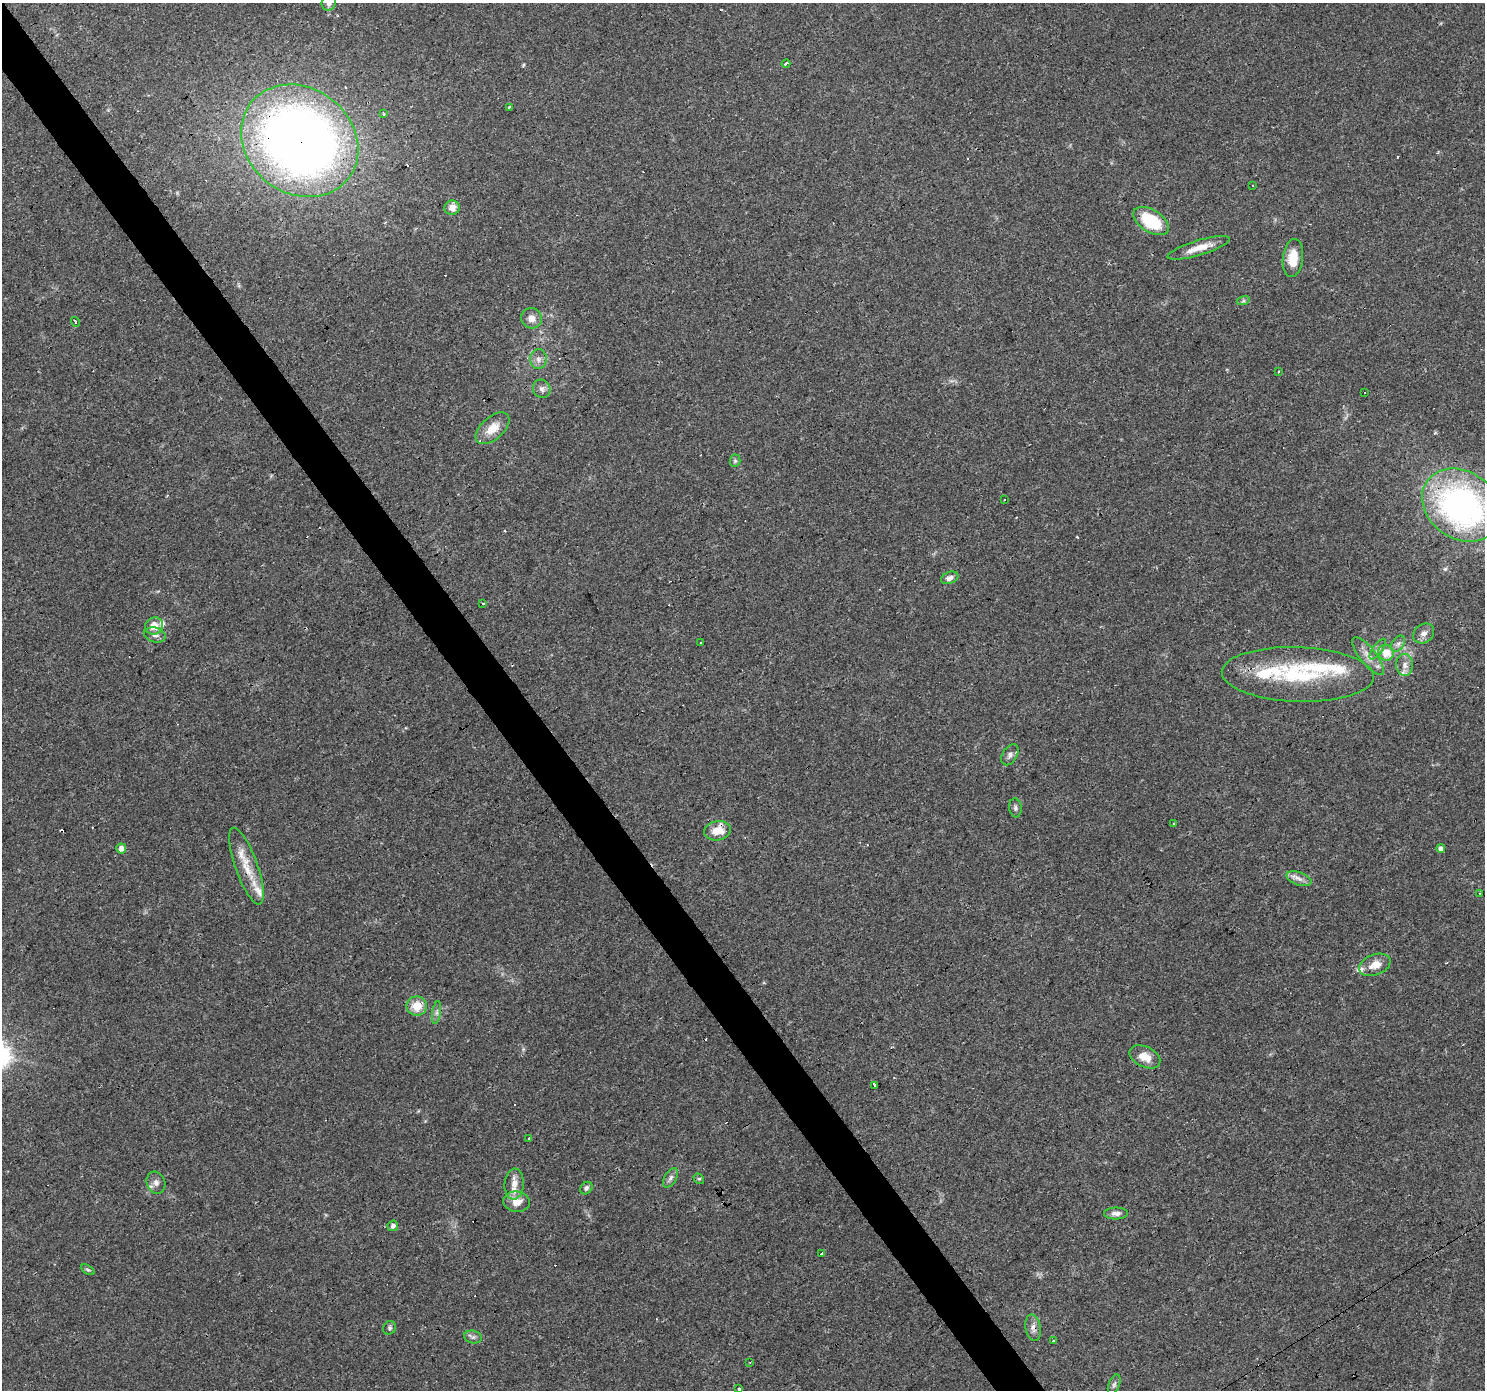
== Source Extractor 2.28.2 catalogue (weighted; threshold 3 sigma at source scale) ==
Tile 11 of 4 x 4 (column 3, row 3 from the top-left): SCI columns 2967-4449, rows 1574-2961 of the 5932 x 5858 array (HDU 1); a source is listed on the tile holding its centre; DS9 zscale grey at full resolution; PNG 1487 x 1392 px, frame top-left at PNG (2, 3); each listed source drawn as its Kron ellipse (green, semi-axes under 4 px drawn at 4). Shown black and unused: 3% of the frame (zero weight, under 3 of 4 exposures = <1% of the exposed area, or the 3 px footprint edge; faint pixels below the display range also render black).
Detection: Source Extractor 2.28.2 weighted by HDU 2 'WHT'; one run over the whole footprint, this tile lists its part. Background 0.0288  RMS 0.0033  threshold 0.0149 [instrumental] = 3 sigma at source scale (4.5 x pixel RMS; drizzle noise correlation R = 1.50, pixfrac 1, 0.0396/0.0396 arcsec/px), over >= 5 px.
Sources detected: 89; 1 inside a brighter object's white glare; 16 cosmic-ray / hot-pixel residue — neither listed nor drawn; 7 inside a brighter listed object's ellipse — not listed separately; the other 65 listed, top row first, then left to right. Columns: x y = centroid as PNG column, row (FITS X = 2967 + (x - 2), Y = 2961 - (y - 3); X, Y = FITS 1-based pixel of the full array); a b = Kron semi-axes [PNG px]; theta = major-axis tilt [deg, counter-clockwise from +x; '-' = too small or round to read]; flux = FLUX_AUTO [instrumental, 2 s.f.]
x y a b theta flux
329 3 8 7 - 1.1
786 64 4 3 - 1
509 107 3 3 - 1.4
384 114 3 2 - 0.73
300 141 62 52 -38 320
1253 185 3 3 - 1.7
452 208 7 7 - 2.5
1151 221 20 11 -31 17
1198 248 32 7 17 4.9
1293 258 19 10 83 6.7
1243 301 7 4 17 0.59
531 318 10 10 - 2.6
75 322 5 3 - 0.59
538 359 10 8 88 1.7
1279 372 3 2 - 0.39
542 389 9 8 - 1.4
1364 392 3 3 - 1.3
493 428 20 11 42 5.3
735 461 6 5 - 0.54
1004 500 3 2 - 0.43
1461 505 42 33 -36 110
950 578 9 6 22 1.3
483 603 3 2 - 0.56
154 626 9 8 - 3.5
1424 633 11 9 37 1.8
155 635 11 7 -16 1.6
701 643 3 2 - 2.4
1398 644 9 6 54 1.2
1378 649 12 5 54 1.2
1386 653 8 7 - 4.6
1368 656 23 8 -52 3.4
1405 665 11 8 -89 2.1
1298 674 76 27 -2 32
1010 755 11 7 59 1.3
1015 808 9 6 -83 0.87
1174 824 3 2 - 0.95
717 831 13 9 10 5.7
121 848 5 5 - 2.2
1441 848 4 4 - 1.6
246 866 40 11 -70 8
1299 879 13 6 -19 1.8
1480 893 3 2 - 0.6
1375 965 16 10 22 4
417 1006 10 9 - 5.7
437 1012 12 4 81 1.1
1145 1057 16 10 -25 4.8
875 1085 3 3 - 2.5
529 1139 3 3 - 11
670 1178 10 6 58 1.1
699 1179 6 4 -40 0.48
156 1183 11 9 -71 1.8
514 1184 15 9 86 3.1
586 1188 7 5 48 0.82
516 1202 13 10 -6 4
1116 1213 12 6 0 1.5
393 1226 5 5 - 1.2
822 1253 3 3 - 14
88 1270 7 4 -30 0.55
389 1328 7 6 - 0.69
1033 1328 13 7 -81 1.8
473 1337 9 6 -14 0.99
1053 1341 3 3 - 0.76
750 1363 3 2 - 0.42
1114 1385 10 5 70 0.93
739 1389 3 3 - 3.1
Overlapping masked pixels (flux is a lower limit): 5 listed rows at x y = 300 141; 1461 505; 717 831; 246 866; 1033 1328
Isophote crosses this tile's border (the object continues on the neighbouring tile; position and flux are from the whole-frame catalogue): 3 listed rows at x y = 329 3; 1461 505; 739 1389